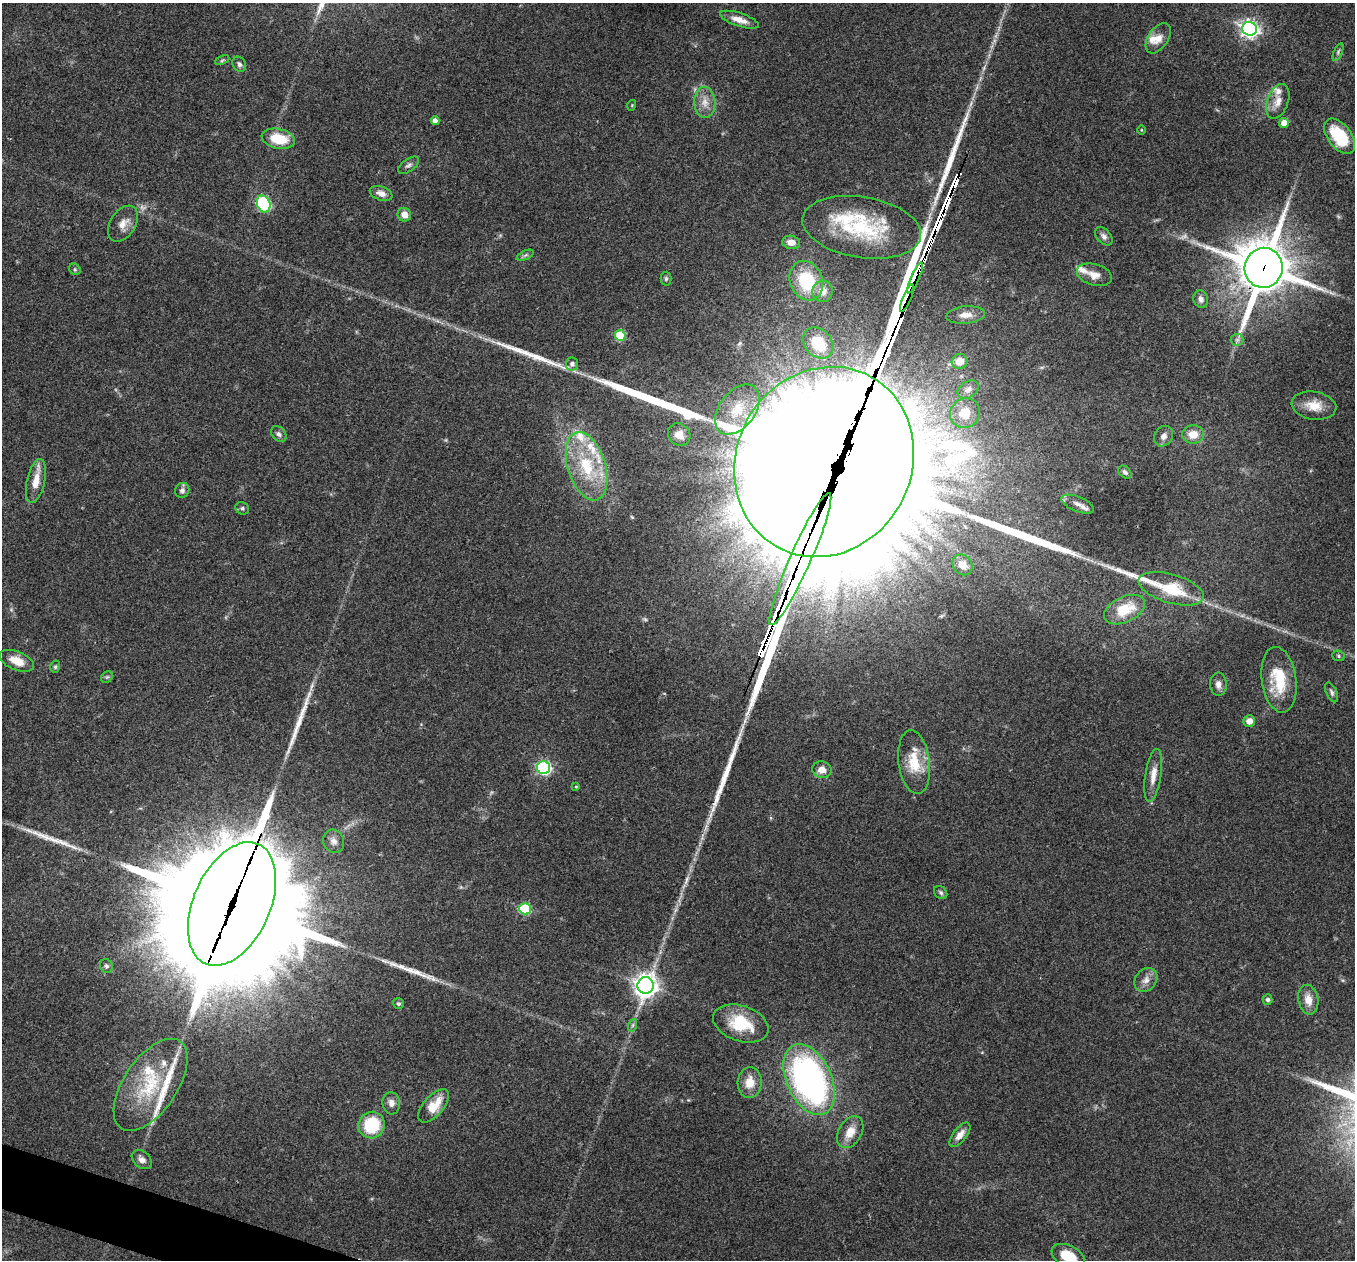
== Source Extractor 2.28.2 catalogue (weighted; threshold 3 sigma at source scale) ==
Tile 7 of 4 x 4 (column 3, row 2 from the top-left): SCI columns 2708-4060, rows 2651-3908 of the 5418 x 5431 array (HDU 1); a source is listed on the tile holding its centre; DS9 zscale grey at full resolution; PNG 1357 x 1262 px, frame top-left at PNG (2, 3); each listed source drawn as its Kron ellipse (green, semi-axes under 4 px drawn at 4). Shown black and unused: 1% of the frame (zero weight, under 3 of 4 exposures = <1% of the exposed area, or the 3 px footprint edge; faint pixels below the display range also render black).
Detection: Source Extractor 2.28.2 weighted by HDU 2 'WHT'; one run over the whole footprint, this tile lists its part. Background 0.079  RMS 0.0058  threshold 0.0261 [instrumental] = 3 sigma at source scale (4.5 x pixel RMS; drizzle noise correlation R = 1.50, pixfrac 1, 0.05/0.05 arcsec/px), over >= 5 px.
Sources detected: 126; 4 too faint to see at this stretch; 5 inside a brighter object's white glare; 12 long thin detections or spike segments (spike, bleed or trail) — neither listed nor drawn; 13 inside a brighter listed object's ellipse — not listed separately; the other 92 listed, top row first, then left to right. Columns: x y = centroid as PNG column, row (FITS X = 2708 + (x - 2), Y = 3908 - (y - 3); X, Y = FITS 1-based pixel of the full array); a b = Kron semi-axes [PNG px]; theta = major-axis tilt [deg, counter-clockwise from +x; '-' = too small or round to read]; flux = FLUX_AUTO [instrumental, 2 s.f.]
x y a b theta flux
739 20 20 6 -18 5.6
1250 29 7 7 - 230
1158 38 17 10 56 6
1338 52 9 4 68 1.2
222 60 7 4 24 0.81
239 64 8 6 -55 2
1278 101 18 10 70 5.7
705 102 15 10 -88 6.4
632 105 5 3 - 0.47
435 121 4 4 - 3.2
1284 123 5 5 - 4.8
1141 130 5 3 - 0.47
1340 136 20 11 -52 28
278 139 17 10 -12 19
409 165 12 6 34 2
381 193 12 7 -20 3.7
264 204 9 6 -69 82
404 215 7 6 - 4.6
123 224 20 12 57 6.5
862 227 60 30 -9 54
1104 236 10 6 -49 2.5
791 242 9 6 -9 4.7
525 255 9 4 23 1.4
1264 268 20 19 - 2700
75 269 6 5 - 1
1094 275 18 10 -16 5.6
915 278 17 4 66 1000
666 279 7 5 89 1.1
806 281 20 16 -68 31
822 291 10 10 - 6.5
907 298 15 4 68 1200
1201 299 9 7 -70 2.7
966 315 19 8 6 5.3
620 335 5 5 - 25
1237 340 6 6 - 1.6
818 343 17 13 -48 17
960 361 8 7 - 7.7
572 364 6 6 - 2.3
968 389 11 8 33 3.5
1314 406 22 14 -9 10
737 410 28 18 53 18
965 413 15 14 - 12
279 434 9 6 -48 1.9
1193 434 11 9 1 7.6
679 435 12 10 -45 5.6
1164 436 11 9 55 3.3
824 462 97 87 61 36000
587 466 35 19 -73 31
1125 472 7 5 -43 1.8
36 481 22 9 77 9.2
182 490 8 7 - 2.1
1078 504 17 7 -22 4.2
242 508 7 6 - 1.5
800 559 72 10 66 13000
963 565 11 9 -50 7.1
1171 589 34 14 -16 26
1124 610 22 12 25 20
1338 656 6 5 - 1
17 661 18 9 -21 8
55 667 6 5 - 1
107 677 6 5 - 1
1279 680 33 17 -82 25
1218 684 11 8 -87 3.3
1332 692 10 5 -66 1.5
1249 721 6 5 - 4.4
914 762 32 15 -83 18
544 768 6 6 - 100
822 770 10 8 -10 5.1
1153 775 27 8 81 6.8
576 787 4 3 - 0.61
334 841 12 10 -65 3.6
941 892 7 5 -46 1.3
232 904 65 38 66 30000
525 909 5 5 - 42
106 966 7 6 - 1.3
1146 980 13 10 50 4.3
646 985 8 8 - 440
1267 1000 5 5 - 1.7
1308 1000 15 10 -79 6.7
398 1003 6 5 - 1.2
741 1024 28 18 -19 25
633 1025 6 4 71 1.2
809 1080 38 22 -65 200
750 1082 15 12 85 8.8
151 1085 53 26 56 42
391 1103 11 8 -84 3.6
434 1106 20 10 49 13
372 1125 13 13 - 28
850 1132 17 11 60 8.2
960 1135 14 6 52 4.4
142 1159 11 8 -41 3.3
1068 1256 18 10 -26 15
Overlapping masked pixels (flux is a lower limit): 6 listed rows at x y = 1264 268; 915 278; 907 298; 824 462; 800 559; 232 904
Isophote crosses this tile's border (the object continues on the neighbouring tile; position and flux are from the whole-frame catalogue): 1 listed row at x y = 1068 1256